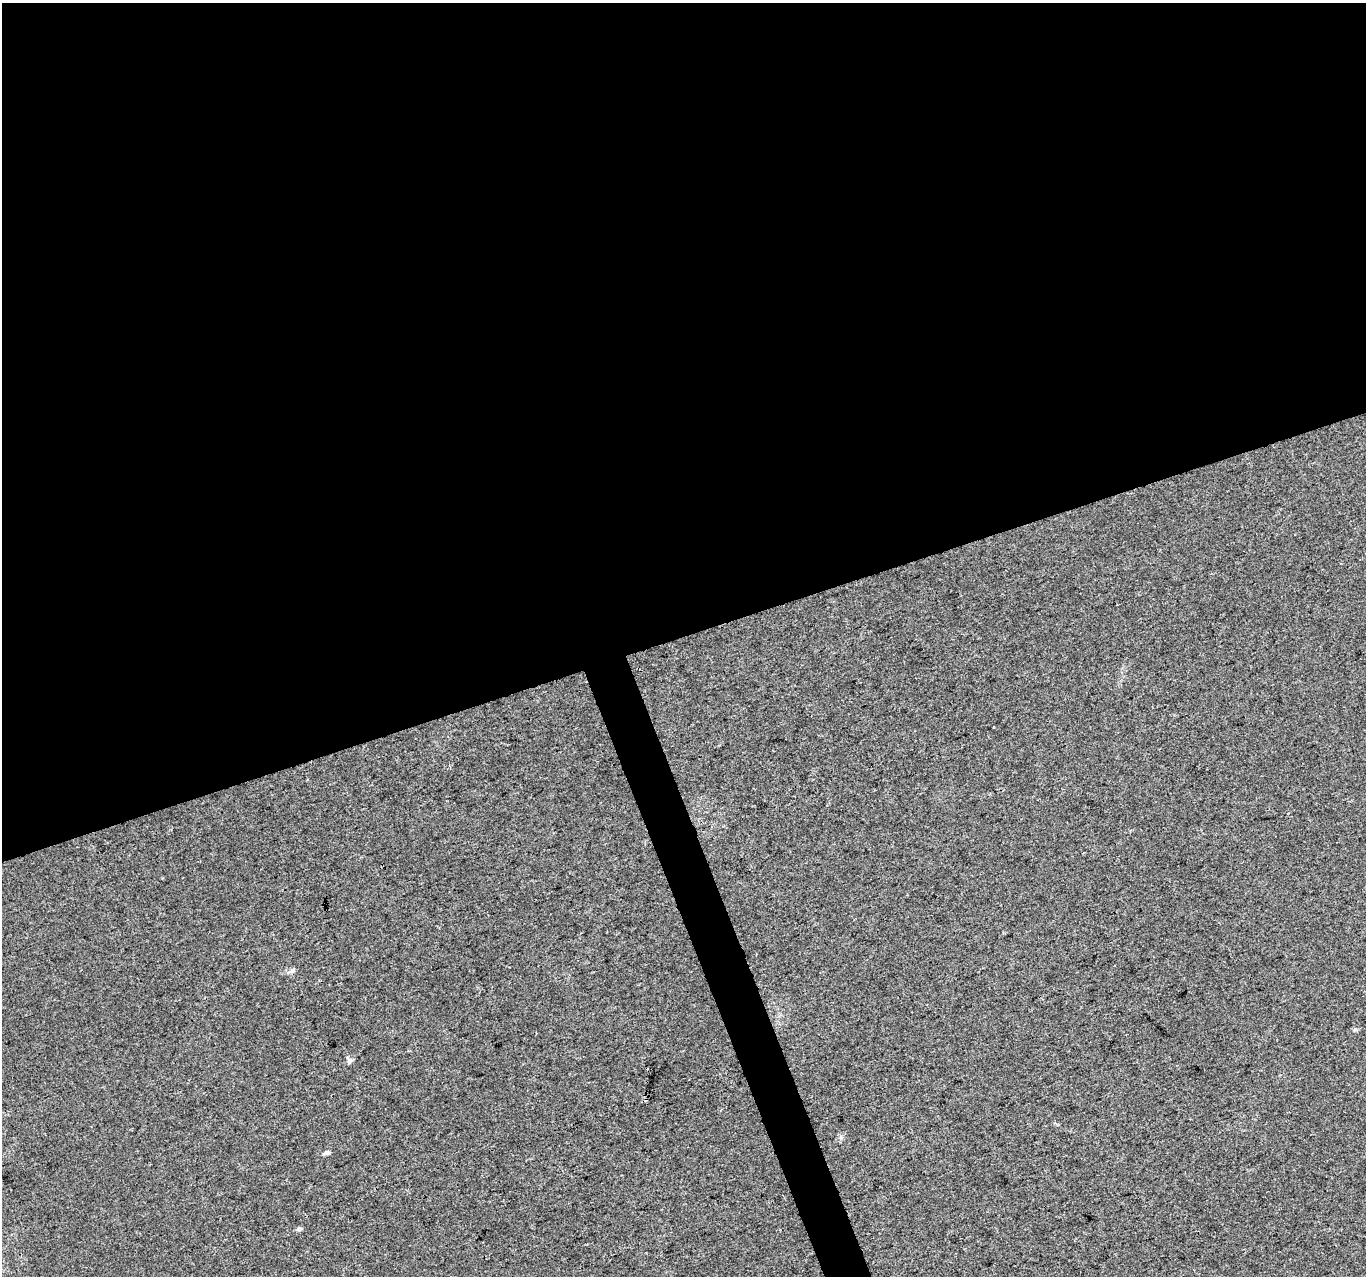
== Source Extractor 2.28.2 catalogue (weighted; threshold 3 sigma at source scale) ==
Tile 2 of 4 x 4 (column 2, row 1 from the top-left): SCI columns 1367-2730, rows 3946-5219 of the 5457 x 5290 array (HDU 1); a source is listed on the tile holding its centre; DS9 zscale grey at full resolution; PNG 1368 x 1278 px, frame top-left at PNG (2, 3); no overlay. Shown black and unused: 51% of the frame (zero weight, under 3 of 4 exposures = <1% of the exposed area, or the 3 px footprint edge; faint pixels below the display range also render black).
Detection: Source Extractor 2.28.2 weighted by HDU 2 'WHT'; one run over the whole footprint, this tile lists its part. Background 0.00548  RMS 0.0035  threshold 0.0156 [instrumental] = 3 sigma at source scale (4.5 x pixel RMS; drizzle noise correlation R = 1.50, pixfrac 1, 0.0396/0.0396 arcsec/px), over >= 5 px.
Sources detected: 8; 2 cosmic-ray / hot-pixel residue — not listed; the other 6 listed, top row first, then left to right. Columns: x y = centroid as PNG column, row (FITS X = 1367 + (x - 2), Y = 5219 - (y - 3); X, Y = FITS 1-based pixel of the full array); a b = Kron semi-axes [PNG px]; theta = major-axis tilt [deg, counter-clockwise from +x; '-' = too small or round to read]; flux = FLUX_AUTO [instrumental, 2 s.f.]
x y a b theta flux
993 727 3 2 - 0.63
292 970 7 6 - 0.92
1355 1029 7 4 1 0.54
349 1060 8 7 - 1.1
326 1153 6 4 3 1.3
299 1229 5 5 - 0.95